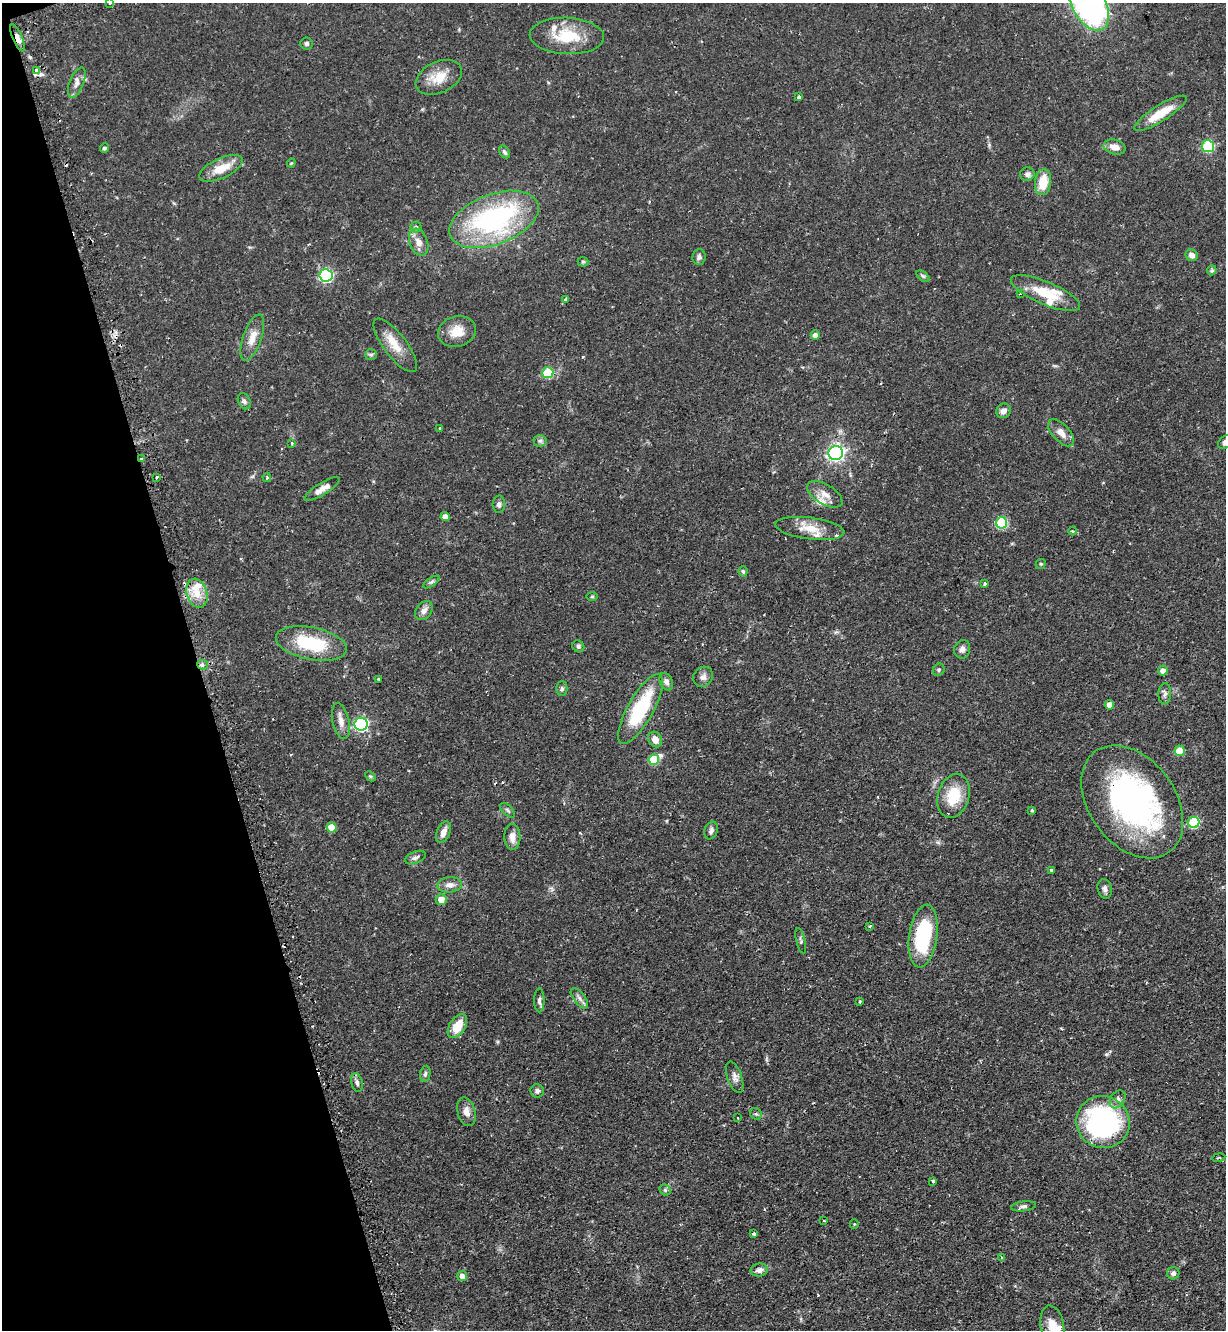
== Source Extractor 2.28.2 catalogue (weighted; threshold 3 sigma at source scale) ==
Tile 5 of 4 x 4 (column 1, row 2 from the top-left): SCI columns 171-1394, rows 2696-4023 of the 5366 x 5390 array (HDU 1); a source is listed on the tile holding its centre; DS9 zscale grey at full resolution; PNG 1228 x 1332 px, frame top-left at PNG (2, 3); each listed source drawn as its Kron ellipse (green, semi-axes under 4 px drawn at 4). Shown black and unused: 16% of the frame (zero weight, under 2 of 3 exposures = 4% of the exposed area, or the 3 px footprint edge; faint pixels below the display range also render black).
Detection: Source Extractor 2.28.2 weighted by HDU 2 'WHT'; one run over the whole footprint, this tile lists its part. Background 0.0476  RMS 0.0044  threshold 0.0197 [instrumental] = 3 sigma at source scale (4.5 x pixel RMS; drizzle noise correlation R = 1.50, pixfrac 1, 0.05/0.05 arcsec/px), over >= 5 px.
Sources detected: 136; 1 inside a brighter object's white glare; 6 cosmic-ray / hot-pixel residue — neither listed nor drawn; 7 inside a brighter listed object's ellipse — not listed separately; the other 122 listed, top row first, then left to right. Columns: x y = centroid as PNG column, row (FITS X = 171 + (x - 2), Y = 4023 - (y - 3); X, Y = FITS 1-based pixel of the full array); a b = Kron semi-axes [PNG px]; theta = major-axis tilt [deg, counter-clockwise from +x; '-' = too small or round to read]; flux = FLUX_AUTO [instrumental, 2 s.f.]
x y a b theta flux
109 3 2 2 - 0.44
1089 3 30 17 -63 140
567 36 37 18 -2 15
18 38 14 5 -66 2.5
306 44 6 6 - 1
36 70 4 3 - 1.6
439 77 24 15 25 8.1
77 83 16 7 68 2.5
799 97 3 3 - 3.1
1160 113 30 8 32 9.9
1208 146 6 6 - 30
1115 147 11 7 -15 3.6
105 148 5 4 - 0.99
505 152 7 5 -56 0.99
291 163 4 4 - 0.4
221 168 23 10 24 7.8
1027 174 7 6 - 1.5
1043 182 13 8 82 9
494 219 46 25 21 72
416 227 5 5 - 0.83
419 242 14 9 -70 3.2
1192 255 6 5 - 2.1
699 257 7 6 - 1.3
583 262 5 5 - 0.59
1212 270 5 4 - 0.76
326 275 6 6 - 63
923 276 8 4 -37 0.74
1045 293 37 11 -23 12
1020 294 3 3 - 0.53
566 300 4 3 - 2.8
457 332 19 15 18 6.8
815 335 4 4 - 2.2
252 338 24 9 71 5.3
395 345 32 11 -53 7.3
371 355 6 5 - 0.76
548 373 5 5 - 21
244 401 8 6 -65 1.1
1004 411 8 7 - 2.2
440 428 4 3 - 0.39
1061 433 17 8 -47 3.5
540 441 6 6 - 1.1
1225 442 8 6 38 1.5
292 443 3 3 - 0.78
836 453 7 7 - 130
141 459 3 2 - 0.43
157 477 3 3 - 1.3
267 478 4 3 - 0.51
322 489 20 6 32 3.5
825 494 19 10 -31 4.1
499 504 8 6 87 1.3
445 517 4 4 - 2.8
1002 523 6 5 - 32
810 528 35 11 -7 8.2
1073 531 4 3 - 0.73
1041 564 5 4 - 0.55
743 571 5 4 - 0.85
431 582 9 4 33 0.84
985 584 3 3 - 0.73
197 593 15 10 -73 5.5
592 596 6 4 1 0.53
424 611 10 7 51 2.3
311 643 36 16 -12 23
578 646 6 5 - 0.8
962 649 9 8 - 1.9
203 665 5 4 - 1.7
939 670 6 5 - 0.77
1163 671 5 4 - 2.7
703 677 10 9 - 2
378 679 3 2 - 0.37
666 682 9 6 -66 1.7
562 689 7 5 88 0.93
1165 694 10 6 86 1.3
1110 705 5 4 - 3.7
640 709 39 13 61 29
341 721 18 8 -78 3.1
361 724 6 6 - 81
655 740 8 6 -60 3.4
1180 751 5 5 - 11
654 760 5 5 - 14
370 776 6 4 -42 0.6
953 796 22 15 74 12
1132 802 62 43 -53 110
508 810 9 4 -43 0.9
1032 810 4 3 - 0.59
1194 822 6 5 - 29
332 827 5 5 - 7.4
711 830 9 6 69 1.5
443 832 11 6 66 3
512 837 13 8 -88 3.3
415 858 11 6 23 1.3
1051 870 3 3 - 0.86
450 885 12 7 5 2.6
1105 889 10 7 -76 1.7
441 900 5 5 - 4.3
870 926 3 3 - 0.44
923 936 32 14 82 32
801 941 13 4 -76 0.89
579 998 12 5 -52 1.6
539 1000 12 5 90 1.2
860 1002 3 3 - 0.94
457 1026 13 8 58 8.7
425 1074 8 5 79 0.88
735 1077 16 7 -71 2.1
357 1082 9 5 -78 1.3
537 1091 7 6 - 1.2
1118 1099 10 7 57 1.7
466 1112 14 9 -76 3
756 1114 6 5 - 0.82
737 1118 2 2 - 0.38
1103 1122 27 26 - 74
1219 1158 6 3 9 0.4
933 1181 4 3 - 0.61
665 1190 6 5 - 0.73
1023 1206 12 5 7 1.2
824 1221 2 2 - 0.43
854 1224 4 4 - 0.43
754 1234 4 4 - 0.67
1002 1257 4 3 - 0.43
759 1270 8 6 7 1.9
1173 1273 6 6 - 1.3
462 1276 5 5 - 2.2
1052 1326 20 12 -81 5.6
Overlapping masked pixels (flux is a lower limit): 4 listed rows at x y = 18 38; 141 459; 203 665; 1132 802
Isophote crosses this tile's border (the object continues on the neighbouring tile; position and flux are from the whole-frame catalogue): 4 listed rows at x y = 109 3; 1089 3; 1225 442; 1052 1326